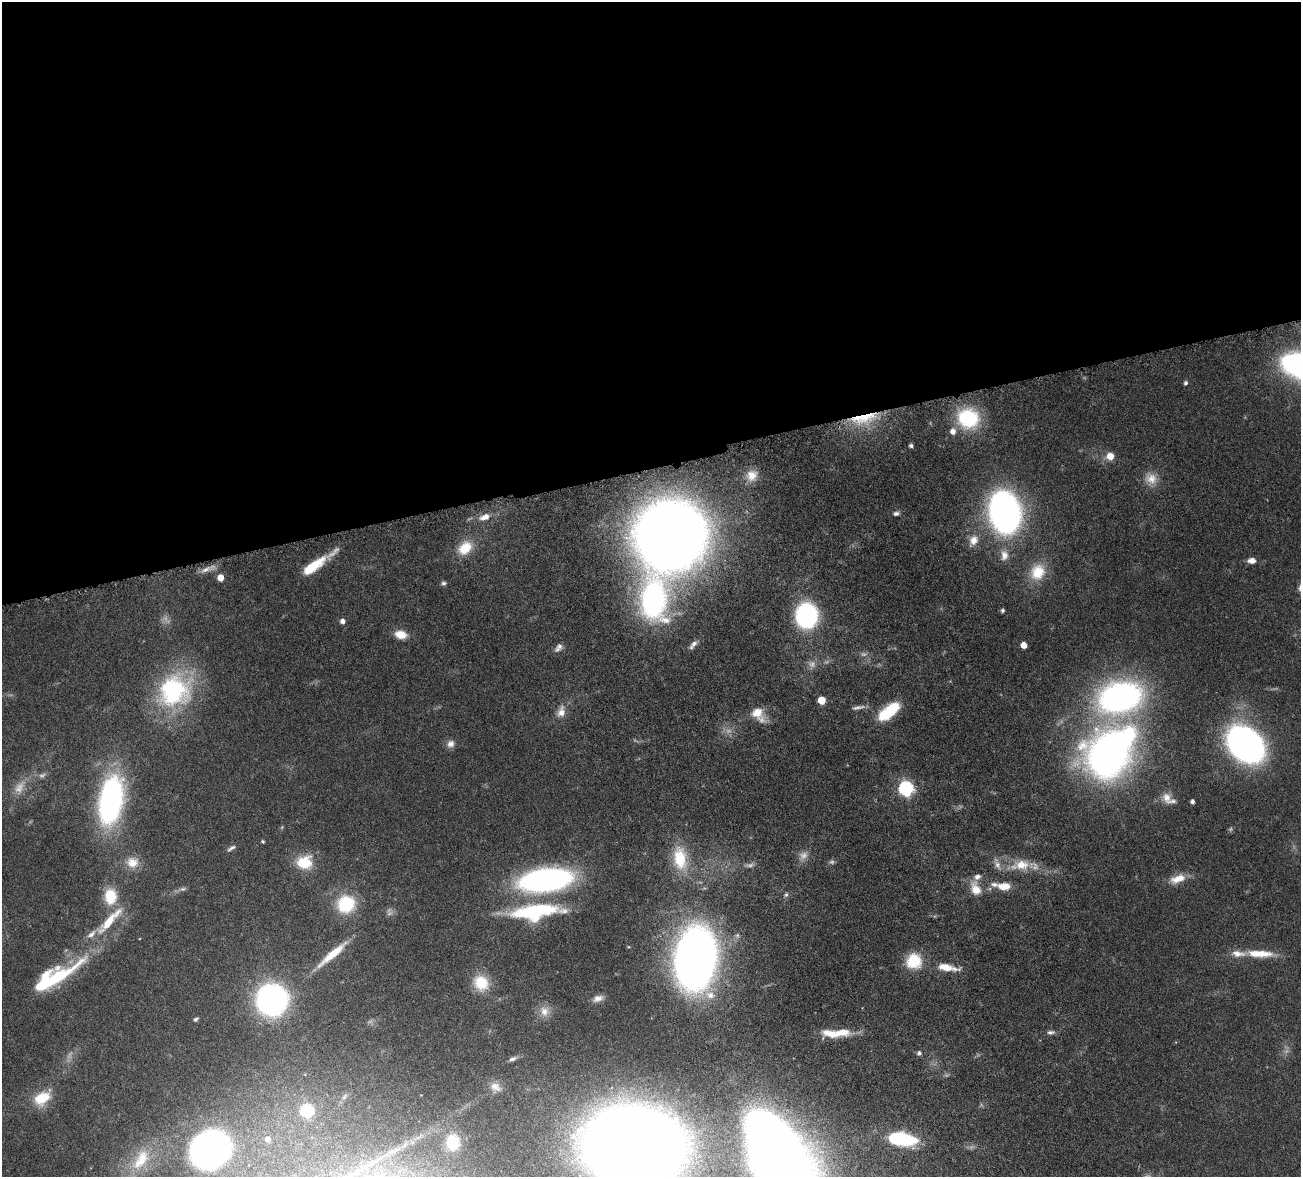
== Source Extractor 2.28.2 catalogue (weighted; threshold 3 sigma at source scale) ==
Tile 2 of 4 x 4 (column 2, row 1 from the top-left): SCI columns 1457-2755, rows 3858-5032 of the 5510 x 5250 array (HDU 1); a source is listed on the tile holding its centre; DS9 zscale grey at full resolution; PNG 1303 x 1179 px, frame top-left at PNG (2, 2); no overlay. Shown black and unused: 39% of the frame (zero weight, under 4 of 8 exposures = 8% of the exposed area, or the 3 px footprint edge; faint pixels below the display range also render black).
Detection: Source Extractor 2.28.2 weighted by HDU 2 'WHT'; one run over the whole footprint, this tile lists its part. Background 0.0863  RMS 0.0031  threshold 0.0127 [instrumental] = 3 sigma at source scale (4.09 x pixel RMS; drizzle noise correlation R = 1.36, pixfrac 0.8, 0.05/0.05 arcsec/px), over >= 5 px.
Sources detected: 109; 10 too faint to see at this stretch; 3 inside a brighter object's white glare — not listed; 8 inside a brighter listed object's ellipse — not listed separately; the other 88 listed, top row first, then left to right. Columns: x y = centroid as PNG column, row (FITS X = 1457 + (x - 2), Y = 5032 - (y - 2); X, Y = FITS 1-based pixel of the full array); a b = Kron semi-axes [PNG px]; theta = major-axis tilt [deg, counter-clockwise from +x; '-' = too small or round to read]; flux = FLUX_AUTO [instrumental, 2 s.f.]
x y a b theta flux
1186 383 5 4 - 0.74
864 418 40 13 12 12
968 418 26 23 -17 19
911 446 4 4 - 0.7
1110 456 7 7 - 3.3
752 475 15 14 - 3.3
1151 478 18 15 -38 4
1005 512 24 17 -78 190
896 513 7 5 13 0.8
485 517 15 8 18 2.8
671 535 48 46 57 470
973 540 16 12 60 3.2
465 548 21 15 44 6.4
1004 555 15 10 85 2.8
1252 561 8 6 -1 2.2
315 565 35 8 35 11
206 570 17 6 22 1.9
1038 572 22 19 65 7.9
220 578 5 5 - 4.1
444 583 7 5 9 0.66
653 600 47 30 -88 59
1002 610 4 4 - 0.62
807 616 14 12 87 79
343 621 5 5 - 1.4
401 634 14 9 -14 3.7
694 644 12 6 35 1.3
1024 645 5 5 - 3.5
558 648 13 7 51 1.3
174 691 45 40 37 36
1120 697 47 32 14 79
821 700 5 5 - 7.4
858 707 19 5 10 1.3
889 711 28 12 39 11
561 712 15 10 76 3
758 714 18 11 -54 4.8
451 744 11 10 - 1.6
1246 744 26 19 -43 160
1109 754 54 49 -78 130
42 775 11 6 15 0.98
906 788 7 6 - 60
1167 797 17 11 -73 2.6
111 800 41 19 80 73
1192 801 4 4 - 0.97
282 827 6 4 72 0.32
263 842 4 4 - 0.42
231 848 13 5 31 0.83
680 858 33 18 -83 11
132 862 17 14 -3 4
304 862 20 18 11 7.9
997 864 19 6 -70 1.8
1022 865 21 14 -2 6.1
1178 879 20 9 18 4.3
545 880 39 16 8 110
1004 886 16 9 -1 4.2
182 889 9 5 9 0.77
976 889 18 12 -69 4.1
786 895 7 5 74 0.6
110 896 20 15 90 7.5
346 904 22 21 - 13
535 911 54 16 6 29
109 921 51 11 47 9.1
332 954 45 8 41 7.1
1262 954 30 10 -4 5.5
695 958 43 27 83 240
914 961 17 17 - 8.9
945 967 24 9 -7 4.9
54 979 70 15 33 23
481 983 20 18 -54 7.6
710 995 15 10 -21 2.9
598 998 13 7 20 1.7
272 1000 17 17 - 140
544 1011 16 13 -59 3
196 1019 6 4 40 0.56
1051 1032 10 6 5 0.92
832 1034 31 8 -7 5.9
919 1053 6 5 - 0.79
512 1059 9 5 17 0.91
495 1087 15 11 -29 2.3
42 1098 23 14 34 8
307 1111 7 7 - 22
268 1139 7 7 - 2
902 1139 24 10 -10 29
453 1142 18 15 -90 7.1
634 1146 53 43 -3 1100
210 1149 24 21 34 160
391 1152 10 7 21 1.3
776 1155 58 30 -62 560
141 1160 36 17 55 10
Overlapping masked pixels (flux is a lower limit): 1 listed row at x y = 864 418
Isophote crosses this tile's border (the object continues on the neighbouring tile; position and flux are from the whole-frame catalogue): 2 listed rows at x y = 634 1146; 776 1155